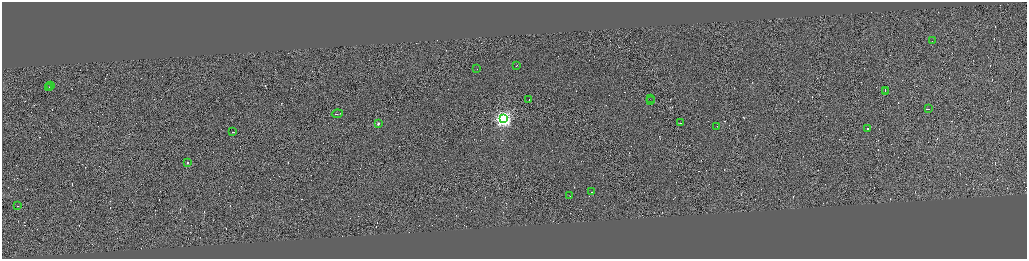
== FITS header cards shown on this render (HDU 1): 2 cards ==
NAXIS1  =                 4100
NAXIS2  =                 1026

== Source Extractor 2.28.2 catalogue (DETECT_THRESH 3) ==
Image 4100 x 1026 px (HDU 1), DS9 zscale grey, zoomed out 1/4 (1 PNG px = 4 x 4 image px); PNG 1029 x 261 px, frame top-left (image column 1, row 1025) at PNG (2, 2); each listed source drawn as its Kron ellipse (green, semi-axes under 4 px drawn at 4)
Background -0.0836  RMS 4.2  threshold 12.5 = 3 sigma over >= 5 px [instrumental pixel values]
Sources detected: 363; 340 cannot appear on this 1/4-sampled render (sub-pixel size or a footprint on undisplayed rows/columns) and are neither listed nor drawn; the other 23 listed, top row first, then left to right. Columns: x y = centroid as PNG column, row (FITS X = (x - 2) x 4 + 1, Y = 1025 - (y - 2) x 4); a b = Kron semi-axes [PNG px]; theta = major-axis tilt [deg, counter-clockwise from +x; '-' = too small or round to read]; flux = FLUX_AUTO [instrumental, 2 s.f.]
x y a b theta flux
933 40 2 1 - 20000
517 65 2 1 - 9600
477 68 2 1 - 30000
51 85 3 1 - 20000
50 86 2 1 - 17000
49 87 2 1 - 18000
886 90 2 1 - 33000
886 92 2 1 - 17000
651 98 2 1 - 18000
529 100 2 1 - 16000
651 100 4 1 - 30000
929 109 3 1 - 2300
338 114 5 1 - 56000
504 118 4 4 - 820000
379 123 2 1 - 19000
681 123 2 1 - 21000
717 126 2 1 - 11000
868 128 2 2 - 3500
233 131 2 1 - 20000
188 162 2 1 - 7400
592 192 2 1 - 19000
570 195 2 1 - 22000
18 205 2 1 - 13000
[340 sub-pixel or undisplayed-footprint detections neither listed nor drawn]